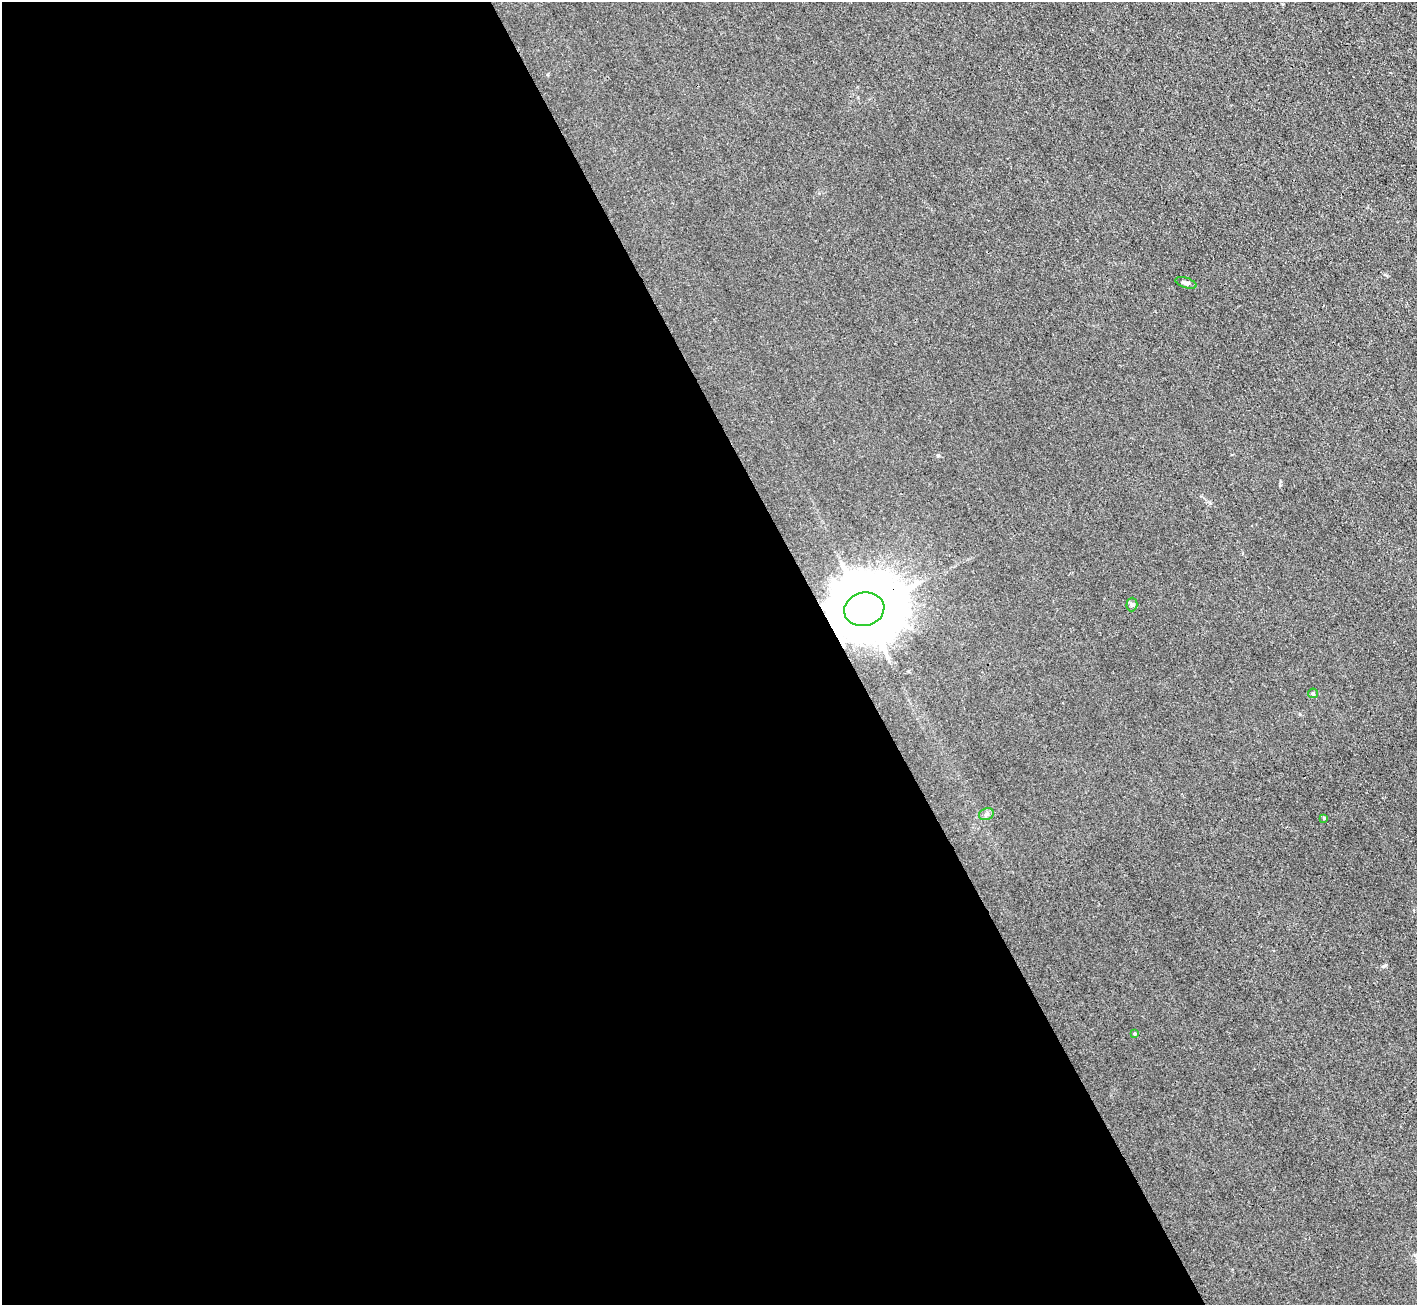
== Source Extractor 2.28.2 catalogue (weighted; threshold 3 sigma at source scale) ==
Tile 9 of 4 x 4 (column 1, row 3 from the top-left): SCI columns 1-1415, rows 1591-2893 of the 5662 x 5651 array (HDU 1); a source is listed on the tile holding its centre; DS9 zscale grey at full resolution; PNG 1419 x 1307 px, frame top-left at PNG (2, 2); each listed source drawn as its Kron ellipse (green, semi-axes under 4 px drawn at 4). Shown black and unused: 60% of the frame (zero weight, under 3 of 4 exposures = <1% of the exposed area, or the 3 px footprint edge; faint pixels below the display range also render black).
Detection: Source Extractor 2.28.2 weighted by HDU 2 'WHT'; one run over the whole footprint, this tile lists its part. Background 0.0197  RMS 0.005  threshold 0.0225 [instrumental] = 3 sigma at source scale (4.5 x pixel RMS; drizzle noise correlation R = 1.50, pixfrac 1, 0.05/0.05 arcsec/px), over >= 5 px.
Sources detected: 7; all 7 listed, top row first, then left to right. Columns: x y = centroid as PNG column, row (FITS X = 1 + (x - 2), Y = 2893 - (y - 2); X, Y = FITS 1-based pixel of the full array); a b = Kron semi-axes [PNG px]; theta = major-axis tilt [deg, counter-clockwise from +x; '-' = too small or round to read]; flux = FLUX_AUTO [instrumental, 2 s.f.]
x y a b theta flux
1186 283 11 5 -18 1.3
1132 605 7 5 88 1.1
864 609 20 16 13 5300
1313 693 5 5 - 0.65
986 814 8 6 23 1.2
1324 818 4 3 - 0.5
1135 1034 4 3 - 0.46
Overlapping masked pixels (flux is a lower limit): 1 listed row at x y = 864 609